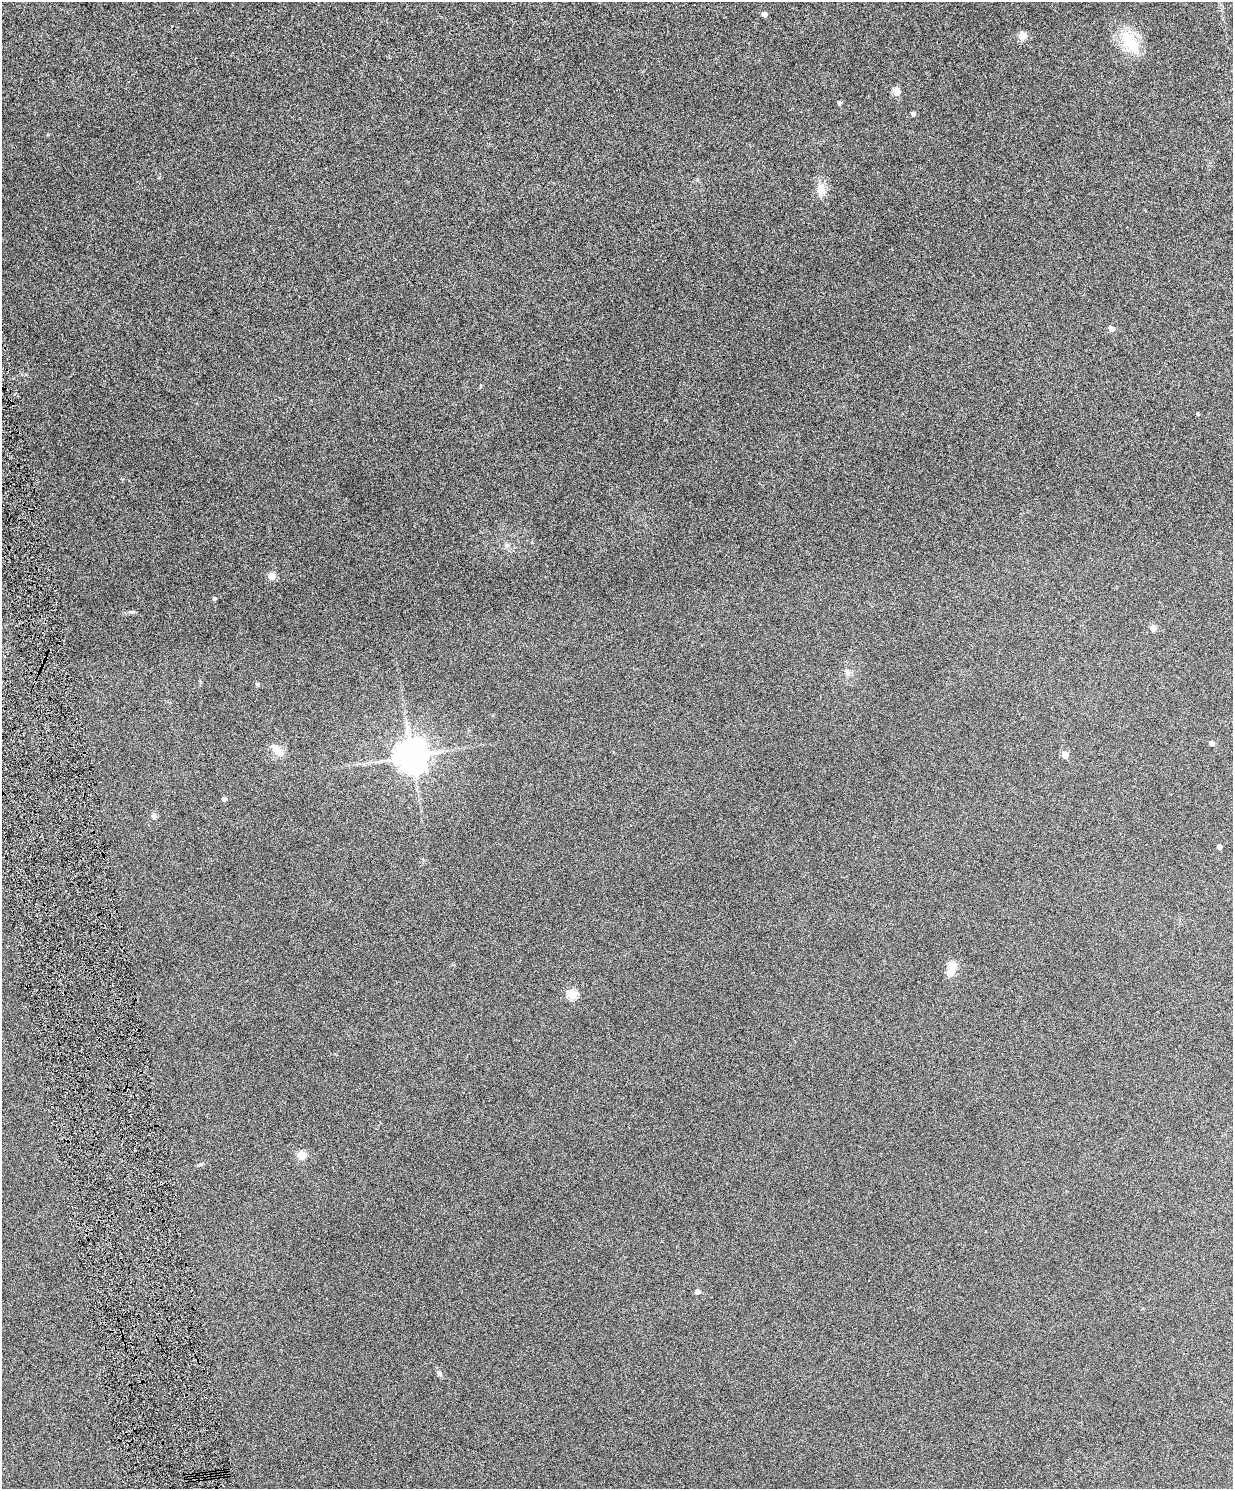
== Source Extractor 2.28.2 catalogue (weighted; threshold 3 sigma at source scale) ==
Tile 7 of 4 x 3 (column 3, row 2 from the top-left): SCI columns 2465-3695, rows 1631-3117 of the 4928 x 4863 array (HDU 1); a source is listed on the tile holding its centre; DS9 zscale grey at full resolution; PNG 1235 x 1491 px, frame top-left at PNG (2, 2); no overlay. Shown black and unused: <1% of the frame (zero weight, under 4 of 8 exposures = <1% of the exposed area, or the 3 px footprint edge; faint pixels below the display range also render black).
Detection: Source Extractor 2.28.2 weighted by HDU 2 'WHT'; one run over the whole footprint, this tile lists its part. Background 0.0712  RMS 0.0043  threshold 0.0176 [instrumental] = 3 sigma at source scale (4.09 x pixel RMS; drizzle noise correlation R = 1.36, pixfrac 0.8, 0.05/0.05 arcsec/px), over >= 5 px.
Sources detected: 29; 1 inside a brighter object's white glare — not listed; the other 28 listed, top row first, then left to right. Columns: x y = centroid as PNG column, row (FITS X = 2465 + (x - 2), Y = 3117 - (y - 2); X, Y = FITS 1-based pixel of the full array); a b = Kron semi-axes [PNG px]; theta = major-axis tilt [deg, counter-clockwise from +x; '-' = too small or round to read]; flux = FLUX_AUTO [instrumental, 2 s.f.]
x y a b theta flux
764 14 4 4 - 2.2
1022 35 5 5 - 12
1130 42 39 19 -58 12
897 91 5 5 - 11
839 103 4 4 - 0.93
913 113 5 4 - 1.1
821 189 17 10 -81 4
1112 328 9 6 -19 1.2
1198 414 4 3 - 0.4
506 545 8 7 - 1.2
272 576 5 5 - 9.1
214 598 4 4 - 0.9
1153 628 4 4 - 4.8
847 672 8 7 - 1.3
257 684 6 5 - 0.6
1212 743 4 4 - 1.7
276 749 19 8 -48 4.1
1065 754 5 4 - 6.6
412 756 9 9 - 840
224 799 4 4 - 1.8
154 816 7 6 - 1.1
1219 847 4 4 - 2
952 965 5 5 - 15
572 994 5 5 - 23
302 1155 5 5 - 17
161 1183 3 2 - 0.63
697 1292 5 4 - 2
439 1373 9 5 -70 0.91
Overlapping masked pixels (flux is a lower limit): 1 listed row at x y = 161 1183
Unlisted compact peaks at least as high as the median listed source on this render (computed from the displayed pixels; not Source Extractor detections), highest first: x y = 133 612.